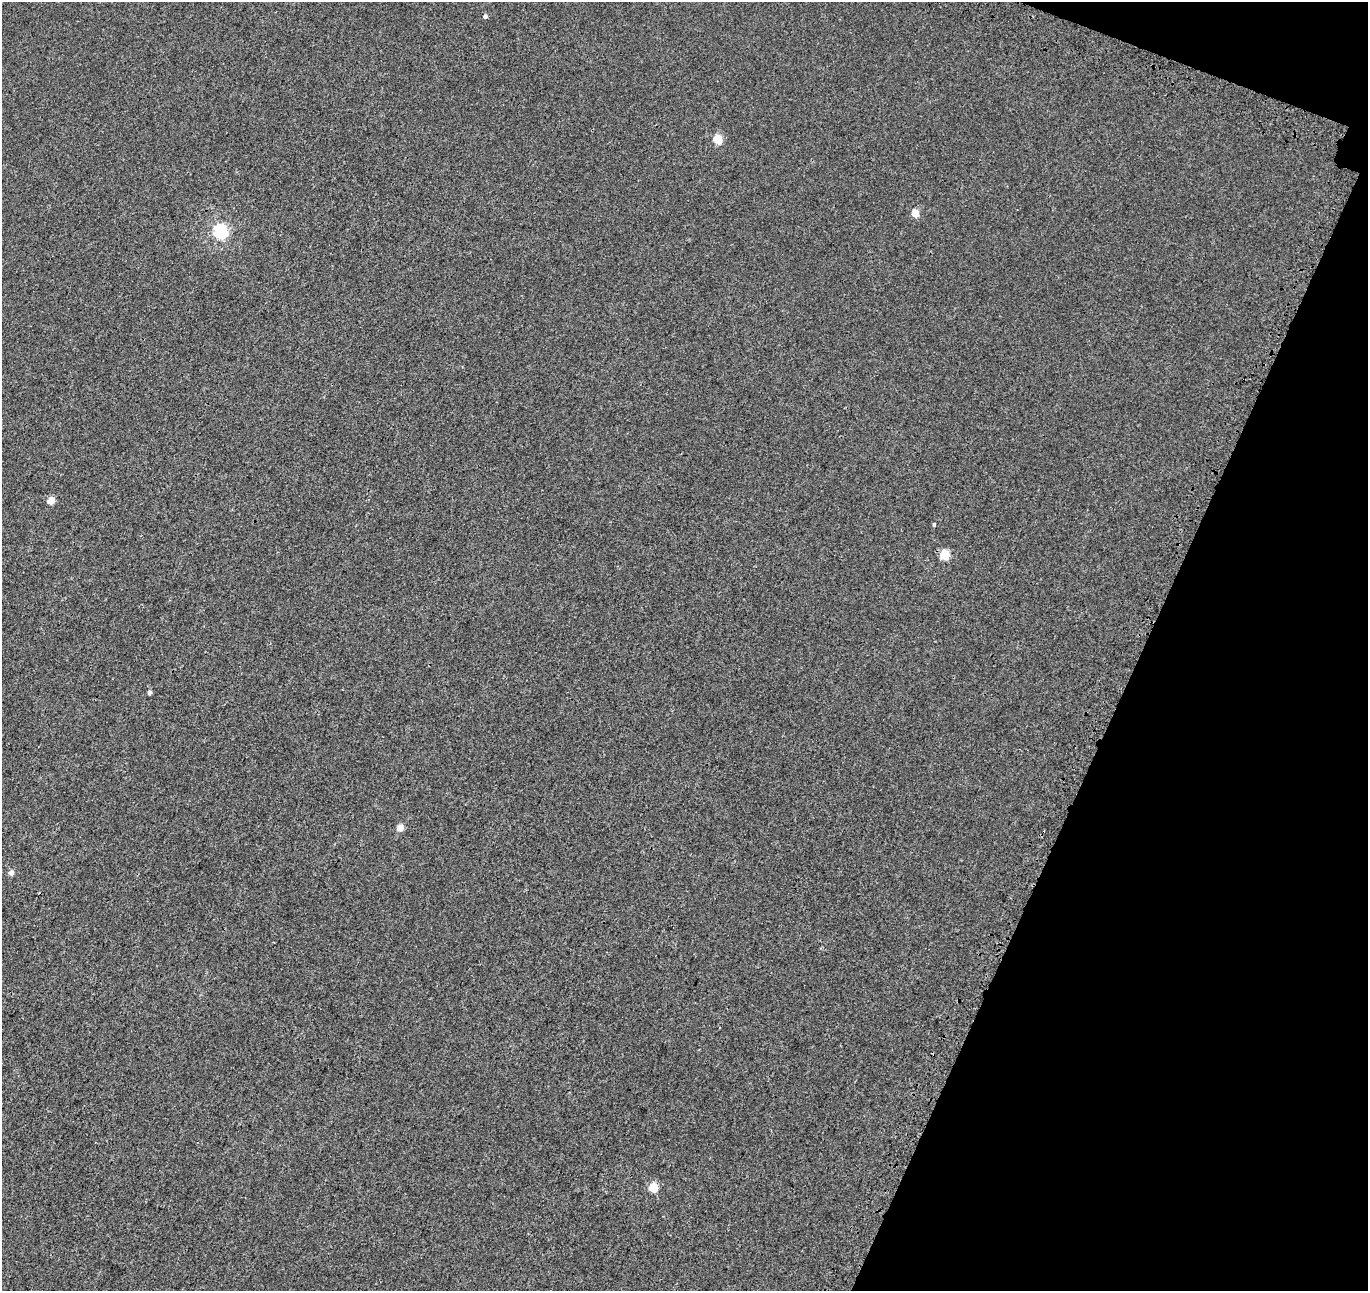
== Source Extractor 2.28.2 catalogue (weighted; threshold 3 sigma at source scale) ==
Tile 8 of 4 x 4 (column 4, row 2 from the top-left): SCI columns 4233-5598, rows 2906-4194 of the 5742 x 5874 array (HDU 1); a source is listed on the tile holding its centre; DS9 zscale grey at full resolution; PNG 1370 x 1293 px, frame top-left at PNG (2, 2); no overlay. Shown black and unused: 18% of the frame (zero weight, under 3 of 4 exposures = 9% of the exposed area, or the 3 px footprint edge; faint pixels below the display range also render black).
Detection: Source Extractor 2.28.2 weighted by HDU 2 'WHT'; one run over the whole footprint, this tile lists its part. Background 0.001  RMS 0.0029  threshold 0.0131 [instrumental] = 3 sigma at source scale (4.5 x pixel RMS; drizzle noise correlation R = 1.50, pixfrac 1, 0.0396/0.0396 arcsec/px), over >= 5 px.
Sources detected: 11; all 11 listed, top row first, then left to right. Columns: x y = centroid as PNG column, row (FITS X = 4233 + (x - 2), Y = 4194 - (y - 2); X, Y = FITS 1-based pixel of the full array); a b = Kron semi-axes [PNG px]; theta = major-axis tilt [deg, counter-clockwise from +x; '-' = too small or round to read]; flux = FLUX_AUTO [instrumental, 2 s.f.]
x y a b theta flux
485 16 4 4 - 0.82
717 139 5 5 - 10
915 213 5 5 - 5.7
221 231 6 6 - 59
51 500 5 5 - 4.4
934 524 5 4 - 0.37
944 555 5 5 - 14
150 692 4 4 - 0.75
400 828 5 5 - 3.5
11 873 5 5 - 1.4
653 1187 5 5 - 11